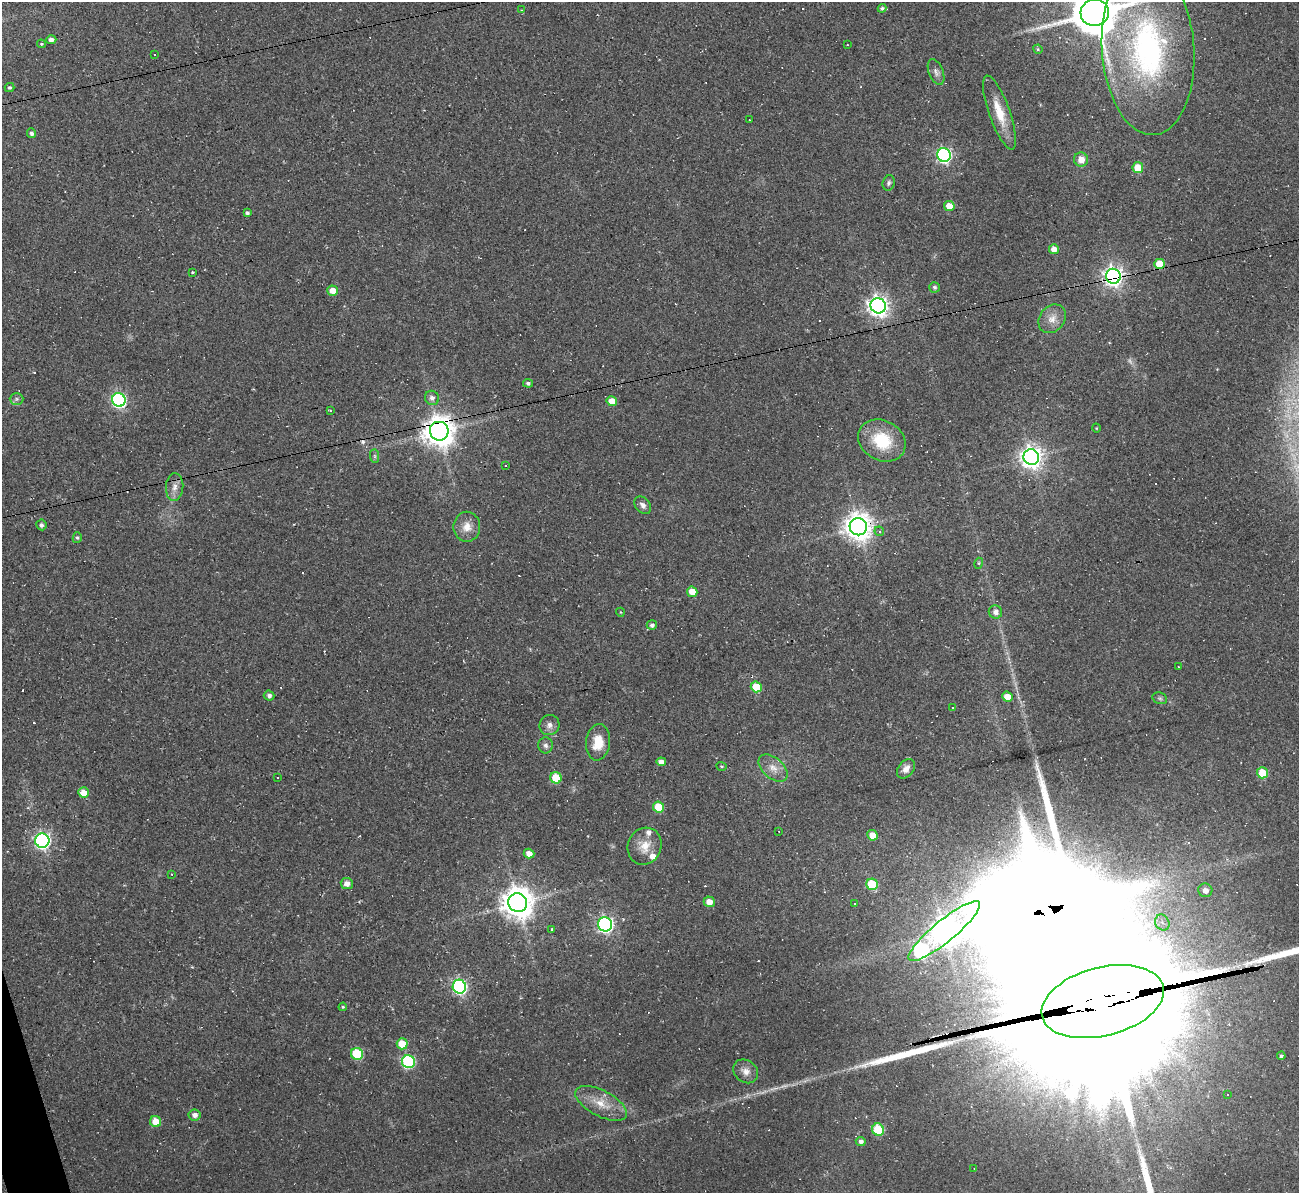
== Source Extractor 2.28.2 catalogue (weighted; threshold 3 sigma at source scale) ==
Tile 7 of 4 x 4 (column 3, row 2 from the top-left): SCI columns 2593-3889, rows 2524-3714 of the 5185 x 5166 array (HDU 1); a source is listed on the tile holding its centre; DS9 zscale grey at full resolution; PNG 1301 x 1195 px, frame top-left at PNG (2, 2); each listed source drawn as its Kron ellipse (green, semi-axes under 4 px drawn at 4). Shown black and unused: <1% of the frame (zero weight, under 2 of 3 exposures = <1% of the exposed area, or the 3 px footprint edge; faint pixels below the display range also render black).
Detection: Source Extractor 2.28.2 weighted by HDU 2 'WHT'; one run over the whole footprint, this tile lists its part. Background 0.105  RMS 0.013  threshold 0.0569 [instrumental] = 3 sigma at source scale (4.5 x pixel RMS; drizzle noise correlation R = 1.50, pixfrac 1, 0.05/0.05 arcsec/px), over >= 5 px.
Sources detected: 140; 1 too faint to see at this stretch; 2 inside a brighter object's white glare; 31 cosmic-ray / hot-pixel residue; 2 long thin detections or spike segments (spike, bleed or trail) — neither listed nor drawn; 3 inside a brighter listed object's ellipse — not listed separately; the other 101 listed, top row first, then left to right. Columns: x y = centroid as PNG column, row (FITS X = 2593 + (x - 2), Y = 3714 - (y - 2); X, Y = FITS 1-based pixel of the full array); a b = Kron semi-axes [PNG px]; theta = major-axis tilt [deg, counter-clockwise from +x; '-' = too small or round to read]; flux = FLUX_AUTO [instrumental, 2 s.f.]
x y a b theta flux
882 8 4 4 - 2.5
522 10 4 2 - 0.96
1095 13 14 13 - 5700
51 40 5 4 - 5.8
41 44 4 3 - 1.3
847 45 2 2 - 1.1
1038 49 5 4 - 1.4
1148 49 86 46 -86 320
154 55 3 3 - 3.7
936 72 13 7 -68 5.9
9 88 5 4 - 2
999 112 39 10 -71 30
749 120 2 2 - 0.84
31 133 5 4 - 4.1
944 155 7 6 - 310
1081 160 7 7 - 12
1138 168 5 5 - 30
889 183 8 6 74 3
949 206 5 5 - 15
247 213 4 3 - 2.9
1054 249 5 5 - 9.1
1160 264 5 5 - 32
193 273 3 3 - 2.5
1113 276 7 7 - 670
934 287 5 5 - 2.8
333 291 5 5 - 14
878 306 8 7 - 750
1052 319 15 12 50 14
528 383 5 4 - 3.2
432 398 7 7 - 5.6
16 399 7 6 - 3.1
119 400 7 6 - 280
612 401 5 5 - 16
330 411 3 2 - 1.6
1096 428 4 3 - 0.91
439 431 9 9 - 2100
882 441 25 20 -29 55
375 456 7 4 -89 2
1031 457 8 7 - 940
506 465 2 2 - 1
175 487 14 8 85 9.7
643 505 10 7 -49 5.5
41 525 5 5 - 3.6
467 527 15 13 -90 15
858 527 9 8 - 1600
879 531 5 4 - 3.2
77 538 5 4 - 2
979 563 5 3 - 1.7
692 592 5 5 - 15
620 612 4 3 - 0.9
995 612 7 6 - 6.3
652 625 5 4 - 4
1178 667 3 2 - 0.9
756 687 5 5 - 34
269 696 5 5 - 4.2
1007 697 5 5 - 12
1160 698 7 5 -21 2.6
952 708 2 2 - 1.2
549 725 10 9 - 6.5
598 742 18 12 83 26
546 745 8 7 - 4.3
661 762 5 4 - 7.6
722 766 5 3 - 1.3
773 768 17 10 -40 13
906 769 11 7 51 8
1262 773 5 5 - 37
277 778 3 3 - 2.5
556 778 6 5 - 33
83 792 5 5 - 16
658 807 5 5 - 38
779 831 3 2 - 1.1
872 835 5 5 - 14
42 841 7 7 - 420
645 846 19 16 67 20
529 853 5 4 - 9.2
172 874 3 2 - 0.89
347 883 6 5 - 7.9
872 884 6 5 - 62
1205 890 7 6 - 9.6
709 902 5 5 - 11
518 903 9 9 - 2300
854 903 3 3 - 1.3
1162 923 8 7 - 7.9
605 924 7 7 - 370
552 929 3 3 - 1.6
944 931 45 11 39 2000
459 987 7 6 - 270
1103 1002 62 34 14 170000
343 1007 4 3 - 1.5
402 1044 5 5 - 25
357 1054 6 5 - 76
1281 1056 4 4 - 2.3
408 1062 7 6 - 160
746 1071 13 11 -39 9.7
1227 1094 3 2 - 1.7
601 1103 28 13 -28 25
195 1115 6 5 - 6.3
156 1122 5 5 - 20
878 1130 6 5 - 62
861 1141 5 4 - 5.2
974 1168 3 2 - 0.73
Overlapping masked pixels (flux is a lower limit): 5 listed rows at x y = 1160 264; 1113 276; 439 431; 858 527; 1103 1002
Isophote crosses this tile's border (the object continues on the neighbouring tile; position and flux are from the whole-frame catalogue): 2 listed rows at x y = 1095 13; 1148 49